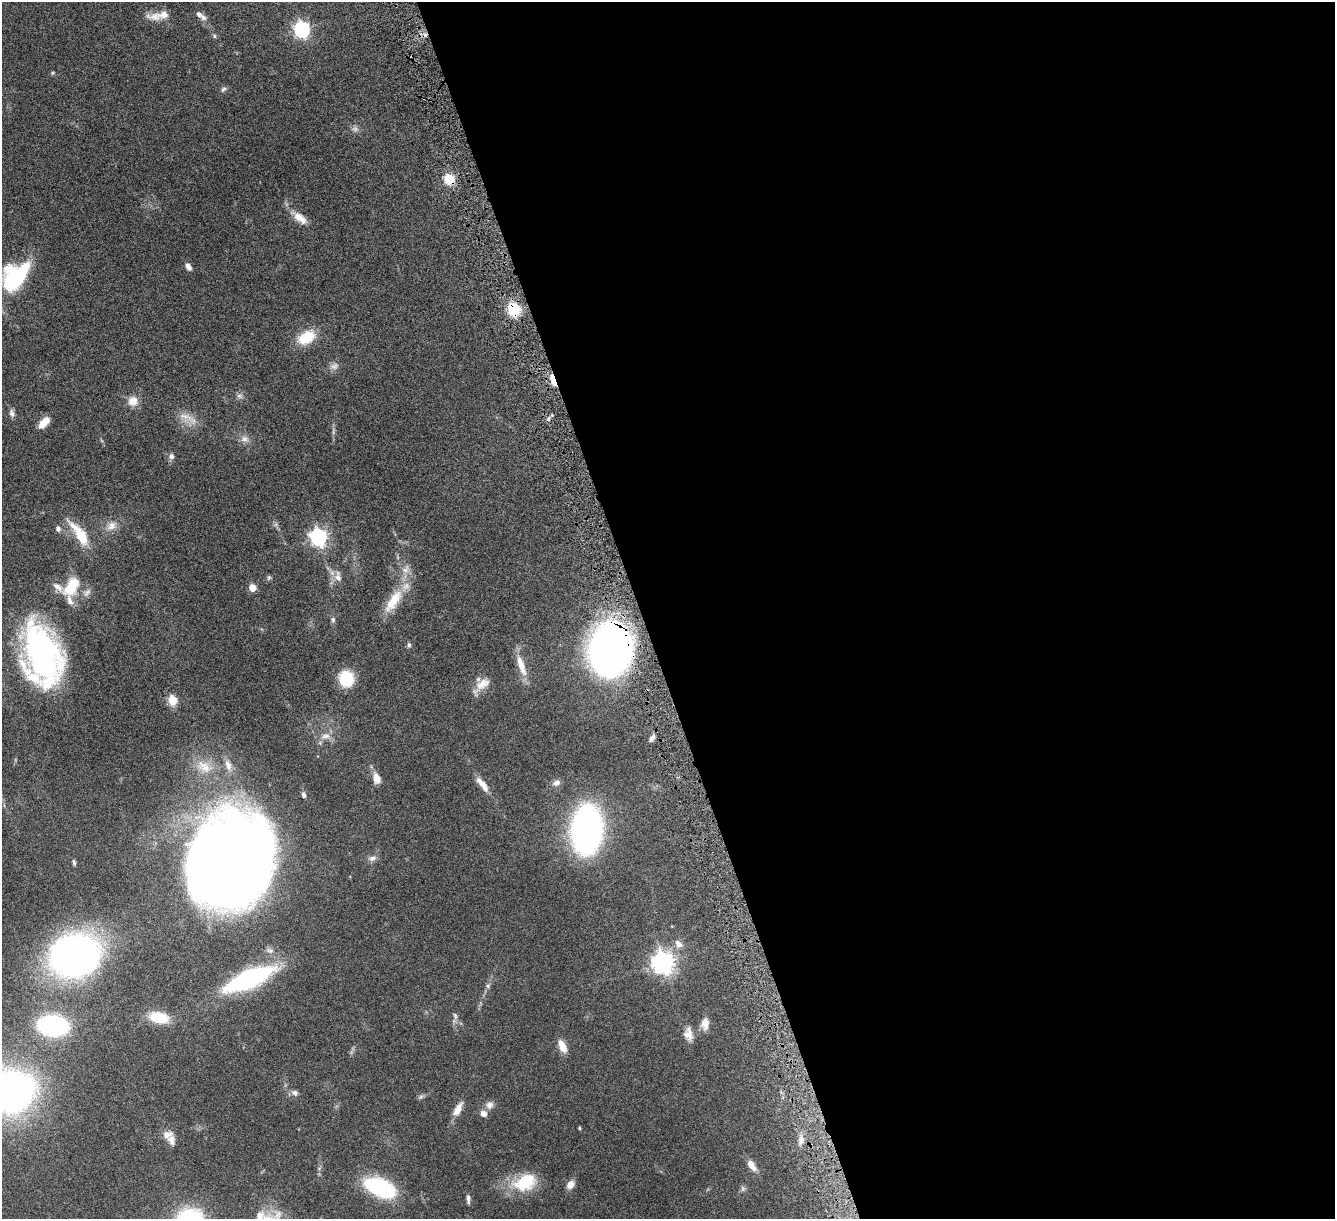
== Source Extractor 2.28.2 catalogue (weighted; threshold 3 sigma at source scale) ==
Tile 8 of 4 x 4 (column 4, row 2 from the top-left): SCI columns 4022-5354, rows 2596-3812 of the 5378 x 5312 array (HDU 1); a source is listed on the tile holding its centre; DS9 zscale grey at full resolution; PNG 1337 x 1221 px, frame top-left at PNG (2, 2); no overlay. Shown black and unused: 52% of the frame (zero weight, under 4 of 8 exposures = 1% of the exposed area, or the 3 px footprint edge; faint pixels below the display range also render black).
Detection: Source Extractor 2.28.2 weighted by HDU 2 'WHT'; one run over the whole footprint, this tile lists its part. Background 0.0526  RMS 0.0039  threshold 0.0158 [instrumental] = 3 sigma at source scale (4.09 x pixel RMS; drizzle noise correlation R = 1.36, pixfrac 0.8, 0.05/0.05 arcsec/px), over >= 5 px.
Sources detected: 92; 4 too faint to see at this stretch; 2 cosmic-ray / hot-pixel residue — not listed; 7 inside a brighter listed object's ellipse — not listed separately; the other 79 listed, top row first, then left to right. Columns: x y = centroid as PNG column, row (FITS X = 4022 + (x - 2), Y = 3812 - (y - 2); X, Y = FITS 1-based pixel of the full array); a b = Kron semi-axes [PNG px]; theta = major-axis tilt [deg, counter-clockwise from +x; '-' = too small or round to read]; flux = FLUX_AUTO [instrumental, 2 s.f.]
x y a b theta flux
155 17 25 10 -6 3.9
203 17 9 7 -48 1.4
302 29 7 6 - 93
214 36 6 5 - 0.57
53 73 5 4 - 0.42
223 89 9 5 44 0.77
449 179 13 12 - 5.7
300 218 23 9 -38 4.4
188 267 10 6 -61 1.5
14 280 29 23 87 27
514 309 15 13 -65 10
306 337 21 13 29 10
334 366 12 9 16 1.8
553 380 15 6 -75 4.9
239 396 9 5 -36 1
133 401 13 13 - 3.7
12 413 11 6 -75 1.3
188 418 31 11 -28 5
44 422 15 8 47 4.1
245 439 12 9 3 2
171 456 7 7 - 1.3
111 526 15 12 33 3.4
58 529 8 6 -81 1.1
80 534 33 11 -54 12
318 537 7 6 - 130
405 569 13 9 50 2.4
269 577 7 5 86 0.61
338 577 12 9 -37 2.5
71 587 24 13 60 12
252 588 5 5 - 8
87 593 14 7 48 1.7
393 601 38 13 56 10
333 620 8 5 -88 0.84
409 645 7 5 -90 0.67
610 649 36 27 83 300
42 654 60 33 -71 100
521 665 29 8 -71 6.1
346 678 15 14 - 12
482 684 22 12 34 4.7
172 700 5 5 - 18
325 736 15 8 8 2.8
652 738 11 5 57 1.2
228 765 16 8 -68 3.1
204 767 27 16 -26 8.5
376 778 12 8 -73 3.4
556 783 11 7 24 1.5
483 785 22 7 -52 4.1
304 795 8 5 -77 1
586 830 27 16 87 230
372 858 11 7 11 1.6
74 862 7 4 -77 0.73
227 862 78 66 70 600
678 944 12 8 -47 2
270 950 11 6 -16 1.4
74 956 28 24 -1 240
663 963 8 7 - 250
249 978 38 13 24 68
488 986 7 5 71 0.86
455 1016 11 5 -72 1.1
159 1017 18 11 -13 11
705 1024 14 9 87 3.2
53 1026 21 13 -7 64
688 1034 18 11 -85 3.4
562 1046 14 7 -65 4.2
11 1092 33 27 27 190
295 1093 8 7 - 1.3
421 1097 7 6 - 0.74
489 1105 10 10 - 1.9
458 1109 16 7 62 4
484 1114 8 7 - 2
579 1128 4 4 - 0.38
167 1135 12 9 20 2.5
801 1140 13 7 88 2.3
751 1165 13 7 -53 3.5
525 1182 30 19 24 14
570 1185 11 8 50 2.3
380 1188 29 14 -23 38
468 1199 10 5 -88 1.3
259 1217 25 10 79 5.2
Overlapping masked pixels (flux is a lower limit): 4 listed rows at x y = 449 179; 514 309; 553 380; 610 649
Isophote crosses this tile's border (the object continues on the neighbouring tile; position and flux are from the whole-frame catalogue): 2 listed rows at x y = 11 1092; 259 1217